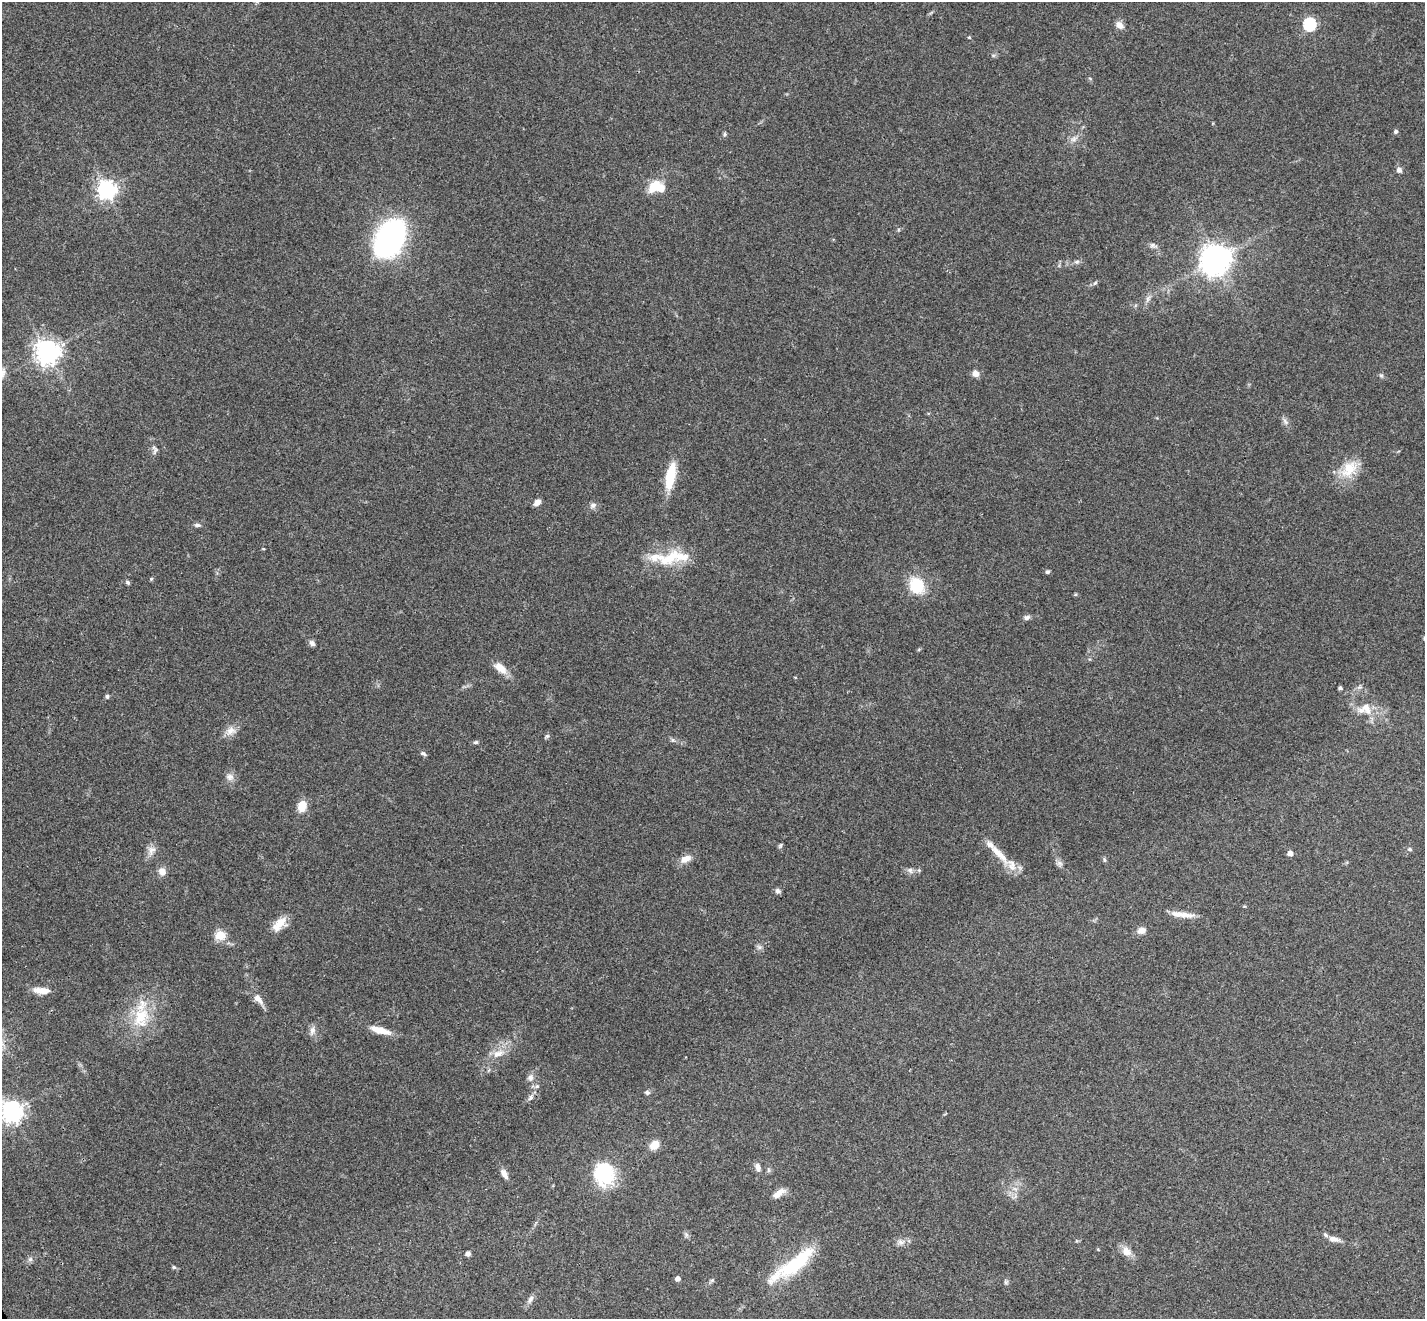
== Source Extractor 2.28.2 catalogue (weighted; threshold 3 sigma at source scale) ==
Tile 7 of 4 x 4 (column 3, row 2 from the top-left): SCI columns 2904-4326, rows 2953-4269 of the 5803 x 5771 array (HDU 1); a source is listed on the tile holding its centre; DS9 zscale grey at full resolution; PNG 1427 x 1321 px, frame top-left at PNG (2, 2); no overlay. Shown black and unused: <1% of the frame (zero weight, under 3 of 4 exposures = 6% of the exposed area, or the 3 px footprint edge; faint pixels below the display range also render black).
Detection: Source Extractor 2.28.2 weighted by HDU 2 'WHT'; one run over the whole footprint, this tile lists its part. Background 0.0573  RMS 0.0052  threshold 0.0232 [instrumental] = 3 sigma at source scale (4.5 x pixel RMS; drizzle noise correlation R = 1.50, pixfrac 1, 0.05/0.05 arcsec/px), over >= 5 px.
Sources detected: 97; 2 inside a brighter object's white glare — not listed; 6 inside a brighter listed object's ellipse — not listed separately; the other 89 listed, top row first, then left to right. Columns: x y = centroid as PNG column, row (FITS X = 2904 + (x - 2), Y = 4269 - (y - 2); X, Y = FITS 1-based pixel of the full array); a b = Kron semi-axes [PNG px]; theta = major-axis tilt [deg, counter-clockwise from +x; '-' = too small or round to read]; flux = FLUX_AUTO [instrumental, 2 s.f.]
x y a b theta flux
1309 24 6 6 - 65
1119 25 10 8 -39 3.2
969 37 4 4 - 0.51
1396 131 6 5 - 1.1
725 134 6 5 - 0.79
1074 139 10 6 41 2.3
1399 170 7 6 - 1.8
656 187 19 13 6 11
106 190 7 7 - 260
390 239 33 20 59 150
1153 245 12 6 -25 1.9
1077 262 8 6 2 1.3
1214 262 8 7 - 490
1095 283 7 4 44 0.91
1148 299 11 6 66 2
47 352 8 8 - 510
975 373 8 7 - 3.1
1381 375 7 4 -1 0.87
1285 421 10 5 -63 1.7
156 450 13 5 59 1.6
1349 469 26 18 47 13
671 473 29 13 81 14
537 502 9 6 46 2.6
593 505 10 7 31 1.9
197 525 8 5 -7 1.3
666 560 19 16 1 12
1048 571 5 5 - 0.91
151 579 5 5 - 0.62
127 582 6 5 - 0.96
917 585 18 15 -62 18
1027 617 8 6 10 1.7
312 643 8 6 -49 1.8
500 668 17 9 -41 6.7
795 677 5 3 - 0.38
1340 688 5 4 - 0.85
107 696 5 5 - 1.1
1366 708 18 12 -58 7.7
231 731 15 10 36 4.3
547 736 6 6 - 0.96
673 740 6 5 - 1
476 742 7 5 14 0.91
423 754 7 5 -23 1.2
230 777 12 9 -18 2.8
302 806 11 9 76 7.7
780 845 7 4 70 0.84
1409 849 6 5 - 0.95
152 850 14 10 75 3.6
1290 853 4 4 - 3.9
999 854 37 9 -46 11
686 859 14 8 25 4.5
1104 860 8 4 -81 0.83
1060 863 9 7 -44 1.8
910 870 9 7 -56 1.8
162 871 9 8 - 3.8
778 891 8 6 -24 1.5
1185 915 26 8 -4 6.1
280 924 20 11 41 7.5
1141 931 12 9 12 3
220 935 5 5 - 30
759 947 8 6 -22 1.4
41 990 19 7 -4 6.2
258 999 17 8 -51 4.2
141 1017 30 21 80 21
312 1030 13 7 74 2.6
380 1030 24 7 -16 8
498 1054 18 10 24 6.1
530 1077 9 8 - 2.4
537 1086 6 5 - 1.1
647 1092 7 5 -4 1.1
531 1097 10 6 58 1.9
11 1112 8 7 - 360
654 1145 11 8 43 6
758 1167 10 6 -72 2.9
768 1170 7 4 -89 0.9
504 1174 13 6 -59 3
604 1174 27 23 -83 30
1015 1189 7 4 -19 1.2
779 1193 18 7 34 3.9
686 1234 8 5 -79 1.2
1334 1239 15 7 -12 3.6
901 1242 10 7 -14 2.3
1126 1251 15 11 -37 4.6
468 1254 5 5 - 1.6
30 1259 7 6 - 1.3
794 1265 62 15 35 35
174 1267 5 4 - 0.81
678 1279 4 4 - 2.8
1006 1282 6 5 - 0.88
530 1299 13 6 56 2.2
Isophote crosses this tile's border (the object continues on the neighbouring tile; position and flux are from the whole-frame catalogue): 1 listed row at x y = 11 1112